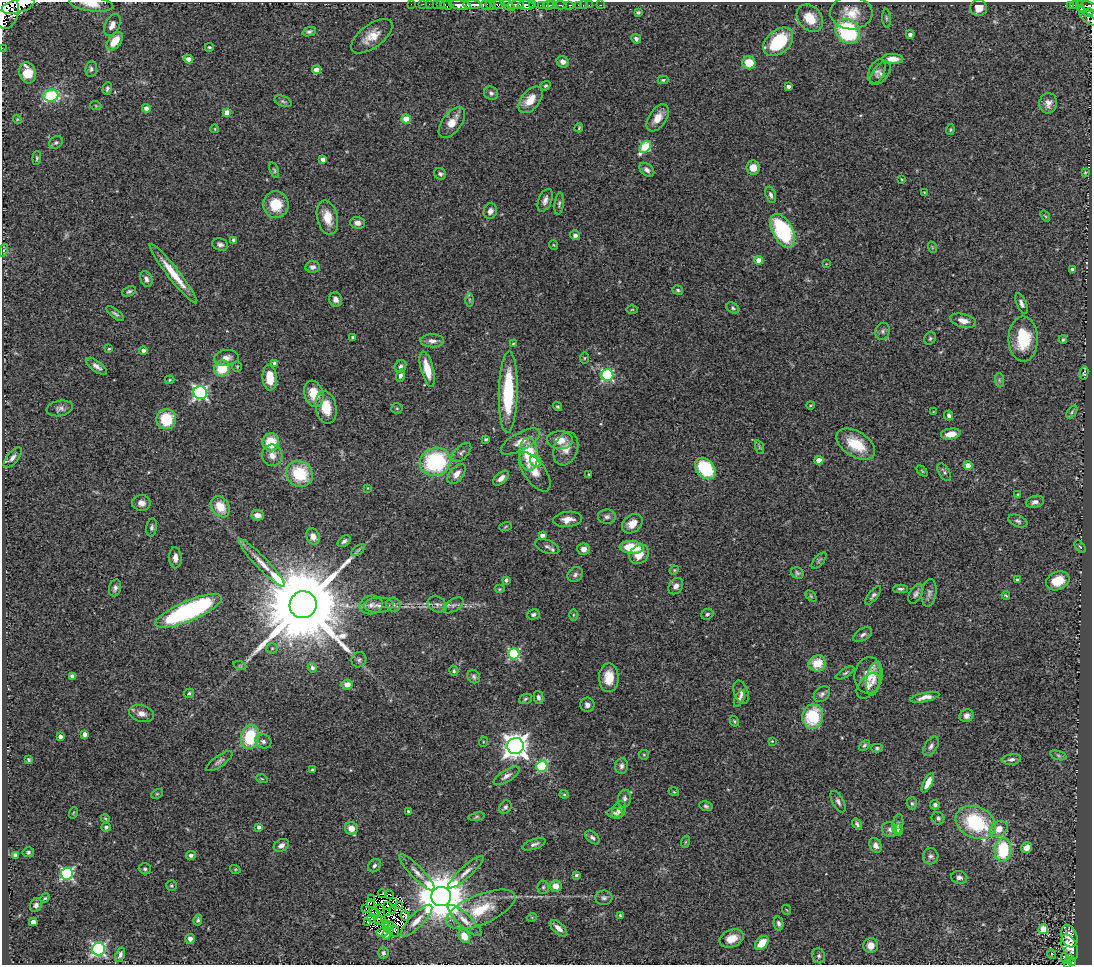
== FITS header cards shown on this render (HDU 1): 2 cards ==
NAXIS1  =                 1090
NAXIS2  =                  963

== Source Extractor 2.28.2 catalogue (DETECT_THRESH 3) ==
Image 1090 x 963 px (HDU 1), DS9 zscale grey, 1 PNG px = 1 image px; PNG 1094 x 967 px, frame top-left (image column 1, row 963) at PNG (2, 2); each listed source drawn as its Kron ellipse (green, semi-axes under 4 px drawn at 4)
Background 1.88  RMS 0.067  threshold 0.202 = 3 sigma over >= 5 px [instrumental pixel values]
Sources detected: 387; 11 with non-positive FLUX_AUTO (blend fragments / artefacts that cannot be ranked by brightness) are neither listed nor drawn; the other 376 listed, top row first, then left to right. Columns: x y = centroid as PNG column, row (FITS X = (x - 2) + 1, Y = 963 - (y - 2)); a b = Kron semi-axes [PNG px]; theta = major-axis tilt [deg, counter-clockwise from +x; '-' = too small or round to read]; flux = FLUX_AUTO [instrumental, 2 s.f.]
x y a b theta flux
91 4 22 7 -8 60
411 4 2 2 - 24
423 4 2 2 - 29
429 4 2 2 - 34
436 4 2 2 - 27
440 4 3 2 - 63
497 4 7 3 1 890
447 5 6 4 -15 200
460 5 11 4 -7 3100
472 5 9 3 -1 2800
485 5 5 4 - 350
491 5 5 3 - 420
508 5 8 4 -37 1400
516 5 8 4 8 1100
526 5 8 5 -4 3900
533 5 3 3 - 660
541 5 4 3 - 450
548 5 5 3 - 1100
552 5 4 2 - 840
561 5 6 3 -3 250
569 5 5 2 - 220
579 5 3 3 - 75
583 5 2 2 - 19
589 5 2 2 - 26
600 5 3 2 - 39
1074 5 4 2 - 140
1080 5 3 3 - 170
18 6 17 7 16 11000
1070 6 3 3 - 99
1089 6 8 4 -19 910
979 8 8 8 - 38
1081 8 3 3 - 81
5 10 19 13 -90 11000
638 12 4 3 - 8.5
851 13 21 16 -1 86
1089 13 5 4 - 40
810 18 15 11 -49 84
886 18 9 4 -85 7.9
1088 18 10 4 -38 170
112 25 12 7 63 29
848 31 13 11 -49 410
309 32 7 4 19 10
910 34 4 4 - 12
372 36 24 11 37 73
636 39 5 4 - 13
115 41 10 6 53 80
778 42 17 11 41 270
209 47 4 4 - 6
2 48 2 2 - 16
188 59 5 4 - 34
893 59 11 5 -1 42
563 62 6 5 - 22
749 63 7 6 - 90
91 69 8 6 84 13
317 70 4 4 - 82
877 71 13 7 68 18
28 73 10 8 -75 76
880 73 14 7 54 18
663 80 5 4 - 6.1
545 86 5 4 - 7.9
789 86 4 3 - 18
107 88 6 4 73 10
491 93 7 6 - 15
51 96 7 6 - 300
530 100 15 9 51 81
283 101 9 5 -21 10
1048 103 10 9 - 29
96 106 5 3 - 4.1
146 108 4 4 - 27
227 113 4 4 - 99
658 118 15 8 56 54
17 119 5 3 - 4.5
406 119 4 4 - 110
452 122 18 9 53 67
579 128 4 3 - 4.7
215 129 4 3 - 3.3
950 130 5 3 - 5.4
56 142 7 6 - 11
645 147 7 5 48 250
37 158 7 4 85 6.9
323 159 4 4 - 27
753 168 7 6 - 48
274 170 8 4 -70 6.8
647 170 8 5 -39 18
1085 173 3 2 - 4.2
440 174 6 5 - 11
902 179 4 3 - 4
924 192 3 2 - 3.5
771 195 8 5 -72 15
545 200 12 6 68 24
559 204 11 4 82 11
276 205 13 13 - 120
490 211 8 6 70 22
1045 216 6 3 -53 4.8
327 218 17 10 -77 82
357 223 7 6 - 22
783 231 18 10 -62 450
575 235 5 5 - 16
234 240 4 4 - 18
220 245 8 6 -19 15
554 245 5 3 - 3.6
932 247 6 3 -72 4.5
4 250 7 4 71 7.1
759 260 4 4 - 61
826 264 4 4 - 3.6
312 267 7 6 - 20
1072 269 4 3 - 9.5
173 274 37 6 -52 120
146 279 8 5 -68 17
678 290 5 4 - 7.4
129 291 7 4 24 8.5
336 299 7 6 - 22
469 300 6 4 -89 6.9
1021 303 11 5 -67 16
733 308 7 5 -32 8.4
632 309 5 3 - 4.6
115 314 10 4 -37 12
963 321 13 6 -14 35
883 331 8 7 - 15
353 337 3 3 - 10
930 338 6 5 - 8.6
1023 339 22 14 -89 190
1063 340 4 3 - 5.6
432 341 12 6 1 23
513 344 4 3 - 4.8
109 349 3 3 - 4.3
143 351 4 4 - 19
226 358 12 8 6 32
584 358 6 4 89 4.7
275 364 4 4 - 26
97 366 12 5 -36 23
400 366 6 5 - 11
237 367 5 4 - 5.4
222 368 8 8 - 130
427 369 18 6 -76 80
1084 373 6 3 81 7.5
607 375 6 5 - 560
400 376 6 4 72 14
270 378 13 7 -86 99
170 380 5 4 - 5.8
999 380 7 4 -89 9.6
508 392 41 9 89 310
200 393 7 6 - 1000
314 394 13 9 -73 90
810 405 4 4 - 4.9
326 407 16 10 -79 97
558 407 5 4 - 6.6
60 408 13 7 10 20
397 408 5 5 - 6.7
933 412 3 2 - 3.5
1072 412 7 4 54 7.4
949 415 5 4 - 14
166 419 10 10 - 170
951 434 10 5 7 48
486 439 4 3 - 6.2
560 440 13 9 -2 53
520 441 22 8 29 46
271 442 9 8 - 140
856 444 21 12 -32 140
759 447 7 4 -71 8
566 449 17 12 71 50
461 453 12 6 44 16
529 454 16 9 -88 170
272 455 10 10 - 37
13 458 12 5 50 21
819 460 4 4 - 72
536 461 6 5 - 69
435 462 16 14 21 470
968 466 4 4 - 78
705 469 12 8 -48 290
922 471 6 4 -45 5.3
535 472 23 10 -54 58
944 472 10 5 -59 12
300 474 14 12 -39 210
457 474 12 6 51 37
589 474 3 2 - 3.7
501 478 9 5 42 26
368 488 3 2 - 3.2
1018 494 3 3 - 3.8
1035 502 9 6 15 19
141 503 9 8 - 28
220 507 11 8 -57 85
257 515 6 5 - 32
607 517 9 7 2 16
568 519 14 7 6 42
1018 521 10 5 -22 13
632 524 11 8 39 49
506 526 6 3 19 4.2
152 527 9 5 80 11
542 535 4 3 - 23
313 536 8 6 -63 31
344 541 7 5 39 12
547 547 13 6 -21 15
632 547 12 6 -6 160
1080 547 7 4 -52 8
584 549 6 6 - 28
358 550 8 4 37 8.4
639 554 10 8 46 68
175 558 10 6 -87 26
819 561 10 4 50 8.4
262 563 32 6 -46 58
674 570 4 4 - 4.8
797 573 6 5 - 9.7
575 574 8 7 - 15
506 580 4 3 - 12
1017 580 4 3 - 13
1058 581 12 9 24 110
676 586 9 6 56 23
115 588 8 6 74 15
499 589 5 4 - 5.2
900 589 7 4 0 9.6
929 593 14 7 81 19
916 594 11 6 62 15
873 595 11 4 52 13
1006 595 4 2 - 5.4
811 596 6 4 -46 5.9
437 604 10 7 -31 17
303 605 13 13 - 110000
371 605 11 9 9 28
379 605 15 7 2 31
393 605 7 7 - 17
453 605 11 6 31 17
189 611 36 10 23 820
533 614 6 5 - 11
707 614 6 5 - 11
573 615 6 4 89 5.3
863 635 10 5 32 15
272 648 5 5 - 6.5
514 654 5 5 - 470
359 660 8 7 - 13
817 663 9 8 - 99
240 666 6 4 -18 6.4
312 668 5 4 - 17
454 671 5 4 - 6.8
845 673 10 4 31 9.5
869 675 18 14 83 83
72 676 4 4 - 24
474 677 7 6 - 11
609 678 14 9 89 81
873 679 17 7 82 38
347 685 5 5 - 39
868 686 15 9 49 26
741 692 12 7 -71 24
189 693 5 4 - 8.6
822 694 9 6 43 14
538 697 7 5 -78 13
925 697 15 4 12 29
525 699 7 5 20 8.1
739 699 9 4 64 12
587 705 7 7 - 20
142 714 12 8 -14 30
813 716 12 10 79 220
967 716 7 6 - 18
734 721 5 3 - 5
85 734 4 4 - 26
60 736 4 3 - 17
250 737 12 9 77 220
263 741 8 7 - 17
772 741 3 3 - 3.7
483 742 5 3 - 4.1
864 745 6 4 45 8.5
515 746 8 8 - 4700
931 746 11 6 58 17
877 748 5 4 - 6.7
644 755 5 4 - 5.5
1058 755 8 3 -19 8.3
1011 759 10 5 8 16
29 760 4 3 - 6.5
219 761 15 5 35 17
542 766 6 5 - 410
621 766 8 6 81 15
312 770 3 3 - 7.5
506 776 15 5 32 23
262 779 6 3 -19 5.1
928 783 10 4 63 46
674 792 5 3 - 4.3
157 794 6 4 28 5.9
564 794 4 4 - 5.6
624 799 9 6 78 16
838 802 12 5 -61 16
912 803 6 5 - 8.8
935 805 5 4 - 16
706 806 7 4 -16 8.9
505 807 7 5 56 12
619 810 10 6 60 25
408 811 4 3 - 5.9
73 813 6 3 71 4.1
615 813 8 5 -2 11
477 817 8 4 9 7.9
105 818 4 3 - 4.5
938 818 6 6 - 13
976 822 21 15 -24 360
857 824 6 4 -56 9.5
898 824 10 5 80 14
106 827 5 4 - 7.9
259 827 4 4 - 13
351 828 6 6 - 44
890 829 8 7 - 16
999 829 9 7 35 55
898 830 5 4 - 13
592 837 8 5 -42 13
685 842 6 4 71 6.5
534 844 12 5 19 17
281 845 8 5 29 21
876 845 8 6 -64 21
1026 848 6 5 - 33
1003 850 12 8 84 250
28 852 6 5 - 8.6
15 855 4 4 - 12
191 855 5 4 - 17
931 856 8 7 - 15
374 866 7 5 46 13
145 869 6 5 - 9.8
235 869 5 3 - 4.7
466 872 23 6 42 38
417 873 24 6 -46 38
67 874 6 6 - 670
576 875 3 3 - 8.8
959 877 8 6 -11 17
171 886 5 5 - 7.4
556 886 6 5 - 50
543 887 7 5 87 9.1
382 894 4 2 - 4.3
389 894 3 2 - 14
441 897 10 9 - 26000
45 898 5 4 - 5.2
604 898 8 7 - 15
372 899 3 2 - 0.76
393 902 4 2 - 1.8
371 903 2 2 - 3.3
36 905 7 6 - 17
387 906 3 2 - 7.7
400 906 2 2 - 1.2
380 908 2 2 - 4.8
366 909 2 2 - 6.9
481 909 37 15 23 180
787 910 5 3 - 3.5
393 911 2 2 - 4.2
388 912 3 2 - 2.2
375 913 5 2 - 11
620 915 4 2 - 4.9
405 916 5 2 - 5.4
532 917 5 3 - 4
372 918 4 2 - 2.4
377 918 3 2 - 0.059
198 920 6 4 81 9
465 920 22 6 -42 39
380 921 5 2 - 0.64
416 921 21 6 45 43
33 922 4 4 - 36
368 922 2 2 - 2.6
386 923 4 3 - 4.5
779 923 7 4 -76 12
389 926 5 2 - 7.5
558 928 11 5 -42 31
1043 929 5 5 - 160
389 930 2 2 - 0.79
394 931 6 3 -69 13
383 932 6 3 13 15
387 934 5 4 - 21
464 936 7 5 -56 56
1069 936 11 7 -71 33
732 938 12 8 22 58
190 939 5 4 - 21
762 943 8 5 47 91
871 945 7 7 - 41
1070 947 13 7 -67 54
99 949 6 6 - 970
383 953 6 5 - 9.8
1052 954 4 4 - 6.1
120 955 8 4 68 14
819 956 7 6 - 13
1065 958 6 2 -63 5.3
1070 959 4 2 - 12
1072 963 3 3 - 94
1068 964 3 2 - 30
At the frame edge (FLAGS 8, measured only in part): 8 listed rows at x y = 91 4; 18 6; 1089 6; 5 10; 1088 18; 2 48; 1072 963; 1068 964
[11 non-positive-flux detections neither listed nor drawn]